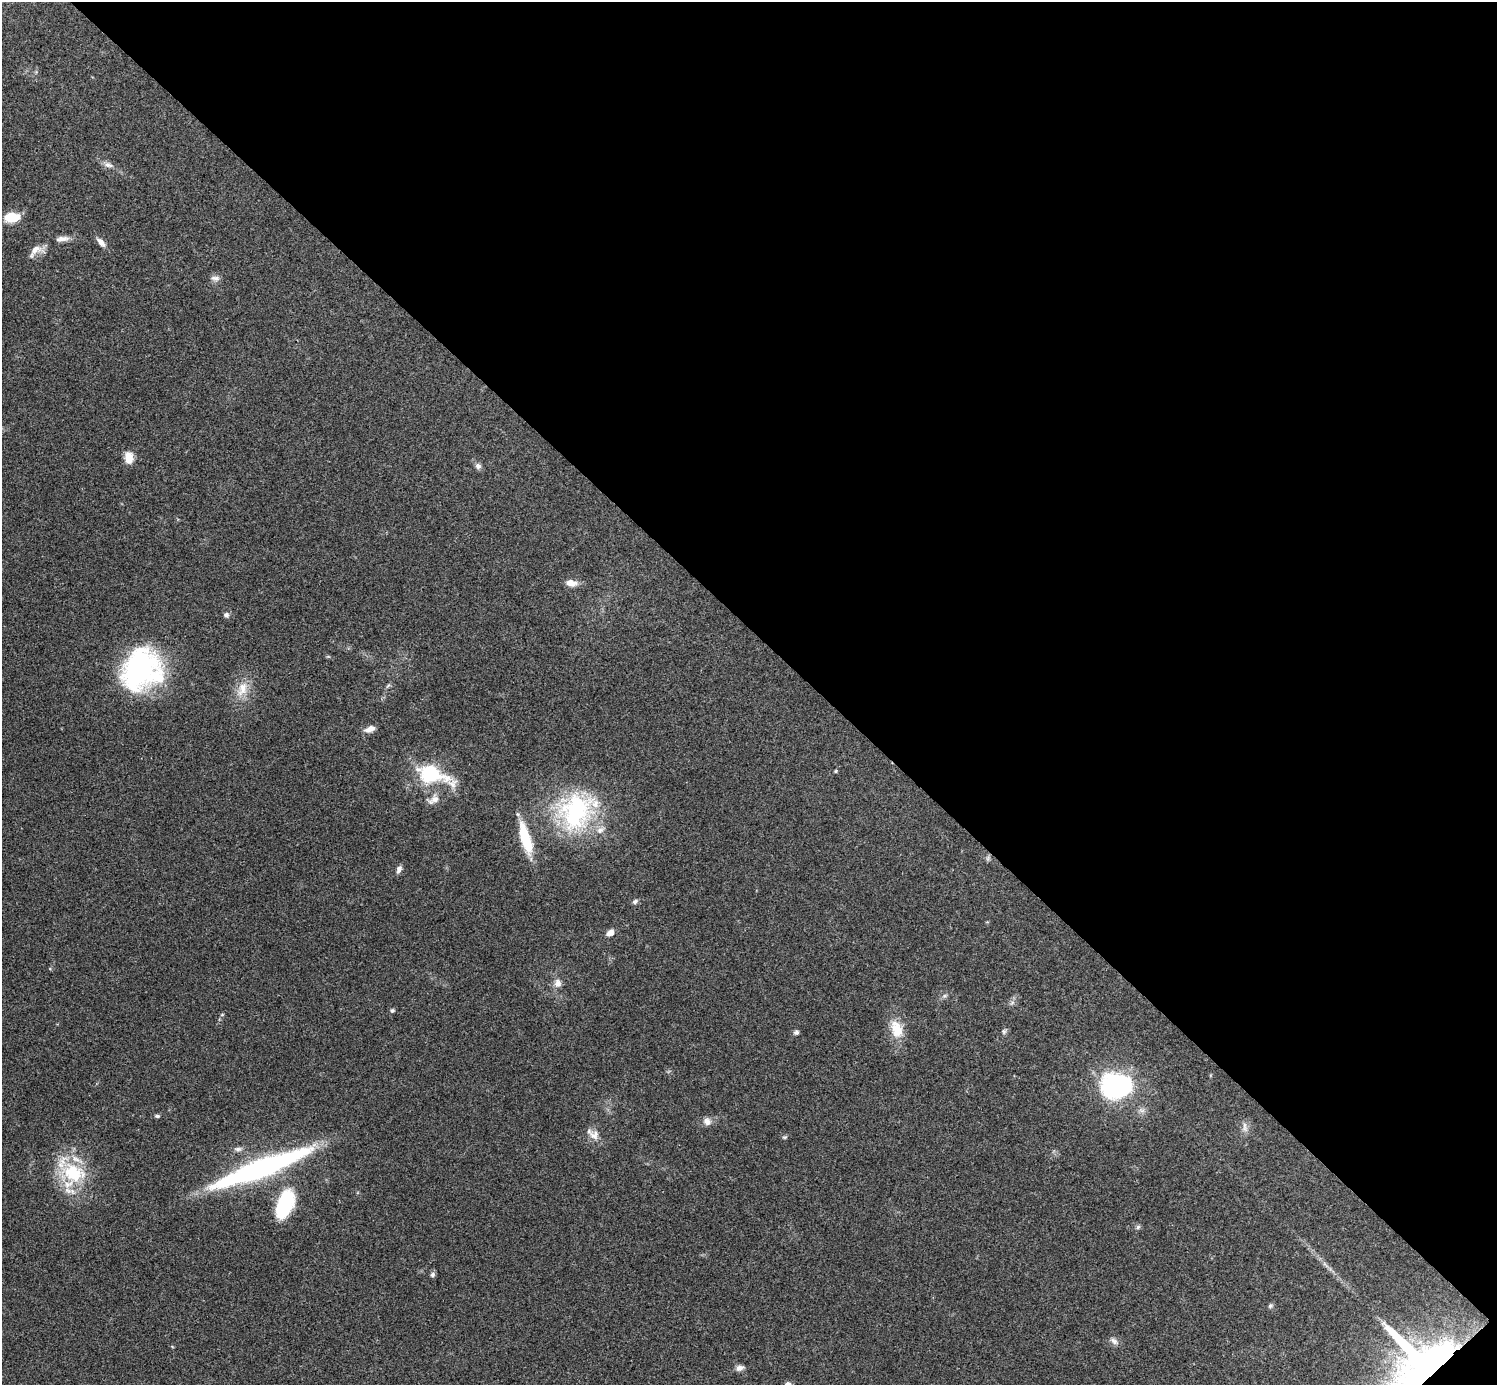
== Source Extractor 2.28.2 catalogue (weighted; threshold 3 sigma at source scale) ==
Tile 8 of 4 x 4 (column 4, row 2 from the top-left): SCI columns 4489-5983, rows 2922-4304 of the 5985 x 5985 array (HDU 1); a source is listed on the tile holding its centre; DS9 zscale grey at full resolution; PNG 1499 x 1387 px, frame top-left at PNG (2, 2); no overlay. Shown black and unused: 46% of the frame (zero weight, under 3 of 4 exposures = <1% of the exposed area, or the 3 px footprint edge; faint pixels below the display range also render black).
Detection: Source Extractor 2.28.2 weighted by HDU 2 'WHT'; one run over the whole footprint, this tile lists its part. Background 0.0709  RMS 0.0053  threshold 0.0239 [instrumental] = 3 sigma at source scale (4.5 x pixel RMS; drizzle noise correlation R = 1.50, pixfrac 1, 0.05/0.05 arcsec/px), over >= 5 px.
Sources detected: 45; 1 inside a brighter listed object's ellipse — not listed separately; the other 44 listed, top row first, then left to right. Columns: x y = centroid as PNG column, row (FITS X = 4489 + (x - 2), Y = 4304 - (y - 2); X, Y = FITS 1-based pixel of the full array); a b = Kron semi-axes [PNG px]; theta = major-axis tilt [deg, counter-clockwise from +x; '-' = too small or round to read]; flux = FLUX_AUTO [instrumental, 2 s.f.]
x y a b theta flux
108 165 13 7 -16 2.5
12 217 16 10 5 11
62 239 19 7 8 3.5
101 242 14 6 -48 3
36 249 17 10 30 4.9
215 278 12 7 -4 2.1
129 458 13 9 -84 6.6
478 466 8 7 - 1.9
571 583 14 8 -11 4.2
226 615 7 6 - 1.5
141 669 43 38 54 94
242 689 23 12 69 8.7
370 729 12 7 21 3.8
835 771 4 4 - 0.6
431 774 37 20 -15 33
433 799 18 10 35 4.2
576 811 53 43 47 67
525 838 36 10 -73 19
988 858 7 4 72 0.98
399 869 10 6 68 2.1
635 901 7 5 34 1.4
610 933 9 6 34 3.4
558 983 11 9 -89 3.4
944 996 6 5 - 1.1
392 1011 5 5 - 0.9
896 1029 26 15 -73 11
1004 1031 7 5 -69 1
796 1032 6 5 - 1.2
1117 1085 28 22 7 90
157 1116 6 4 -1 0.92
707 1121 10 8 -42 3.1
1244 1125 9 4 -80 1.7
594 1135 14 13 - 4.8
784 1137 7 4 0 0.73
238 1149 10 6 -1 2
260 1169 106 17 21 120
73 1173 35 25 -22 31
285 1204 33 17 70 32
1138 1227 6 5 - 0.98
432 1275 7 6 - 1.3
1270 1306 7 6 - 1.1
1114 1341 12 6 -42 2.2
1423 1361 57 51 25 220
740 1368 10 7 15 2.4
Overlapping masked pixels (flux is a lower limit): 1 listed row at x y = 1423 1361
Isophote crosses this tile's border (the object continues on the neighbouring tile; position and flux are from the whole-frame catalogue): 1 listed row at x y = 1423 1361